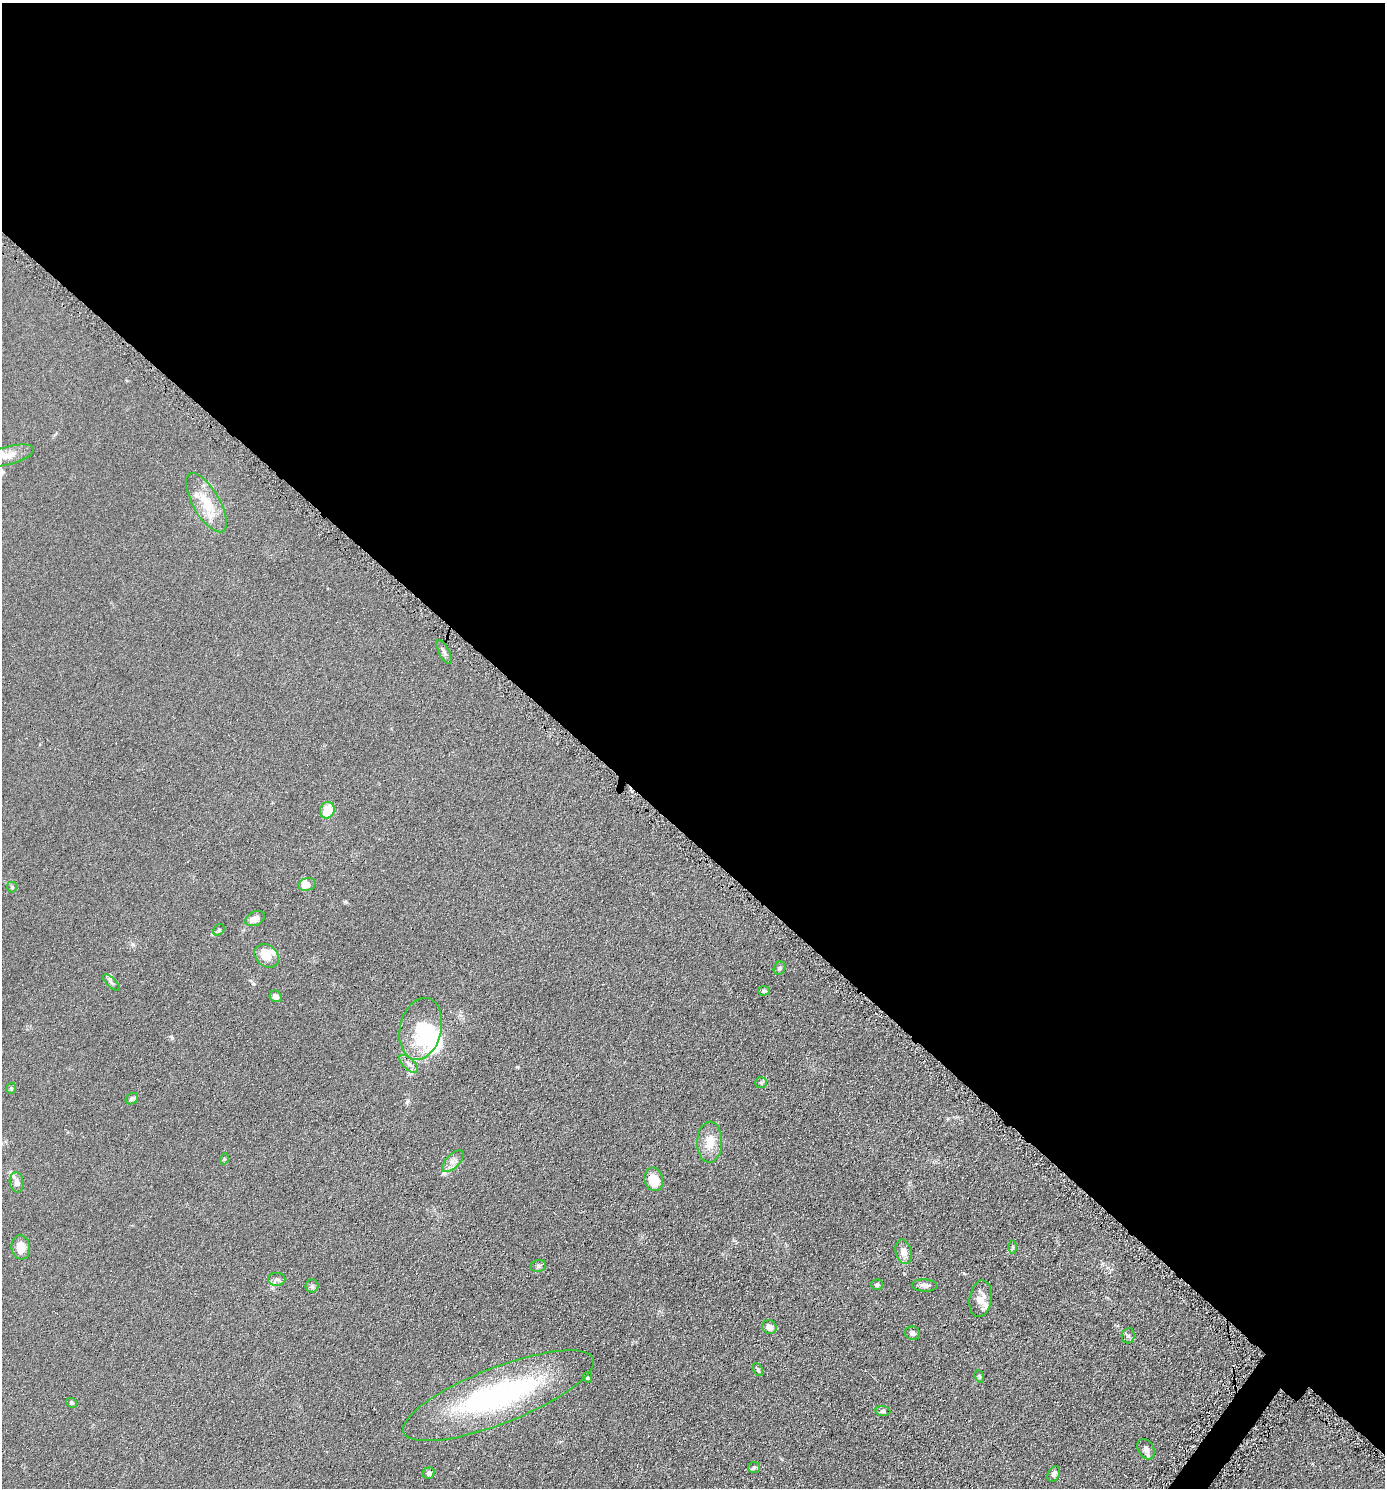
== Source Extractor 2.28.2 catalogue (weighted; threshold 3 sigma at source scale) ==
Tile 3 of 4 x 4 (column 3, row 1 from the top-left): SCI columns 2915-4297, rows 4470-5955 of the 5970 x 5964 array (HDU 1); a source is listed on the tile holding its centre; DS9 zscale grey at full resolution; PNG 1387 x 1490 px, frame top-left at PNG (2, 3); each listed source drawn as its Kron ellipse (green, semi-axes under 4 px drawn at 4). Shown black and unused: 57% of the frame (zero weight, under 4 of 8 exposures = <1% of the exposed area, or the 3 px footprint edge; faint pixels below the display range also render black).
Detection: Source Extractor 2.28.2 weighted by HDU 2 'WHT'; one run over the whole footprint, this tile lists its part. Background 0.0901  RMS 0.0078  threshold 0.032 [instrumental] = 3 sigma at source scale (4.09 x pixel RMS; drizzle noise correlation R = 1.36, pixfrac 0.8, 0.05/0.05 arcsec/px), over >= 5 px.
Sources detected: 52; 4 inside a brighter object's white glare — neither listed nor drawn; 3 inside a brighter listed object's ellipse — not listed separately; the other 45 listed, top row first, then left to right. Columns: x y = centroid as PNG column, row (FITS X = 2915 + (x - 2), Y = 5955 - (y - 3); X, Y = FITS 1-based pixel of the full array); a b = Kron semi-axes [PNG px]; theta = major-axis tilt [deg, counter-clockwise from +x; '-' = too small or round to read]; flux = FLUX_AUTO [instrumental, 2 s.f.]
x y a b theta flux
8 456 27 9 15 7.1
206 503 33 13 -60 20
444 652 13 5 -64 2.2
327 810 8 7 - 15
307 885 9 6 15 4.6
12 887 5 5 - 0.92
255 919 10 7 26 5.3
219 930 6 5 - 1.1
267 956 13 10 -41 9
779 968 7 5 67 1.9
111 983 11 4 -45 1.9
764 991 6 4 4 1.3
276 996 6 5 - 3.8
421 1029 31 21 77 33
409 1064 11 5 -43 2.7
761 1083 6 5 - 1.1
11 1088 6 4 71 0.97
132 1099 7 5 33 1.9
710 1142 20 12 89 11
224 1159 5 3 - 0.67
453 1161 14 7 45 3.6
654 1179 12 9 -73 14
17 1182 10 7 -82 3.9
21 1247 12 9 -83 8.3
1013 1247 7 4 -90 1.2
904 1252 12 8 -75 5.9
538 1266 8 6 15 1.6
277 1279 8 6 0 2.2
877 1285 6 5 - 1.3
925 1285 13 6 -2 2.7
312 1286 6 6 - 1.6
981 1299 18 11 81 7.9
769 1327 7 6 - 4
912 1333 7 7 - 2.1
1128 1336 7 6 - 1.6
758 1370 7 4 -62 1.1
979 1376 6 4 -71 1
588 1377 5 4 - 0.97
498 1396 102 28 21 150
72 1403 6 4 -29 0.96
883 1411 7 5 -8 1.6
1146 1449 11 7 -60 3.1
754 1467 6 5 - 1.2
429 1473 6 5 - 2
1054 1474 8 5 63 2.7
Isophote crosses this tile's border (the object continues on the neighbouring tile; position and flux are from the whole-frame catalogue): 1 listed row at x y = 8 456
Unlisted compact peaks at least as high as the median listed source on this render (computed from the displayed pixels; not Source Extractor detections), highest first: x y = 172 1038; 517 1067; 133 945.